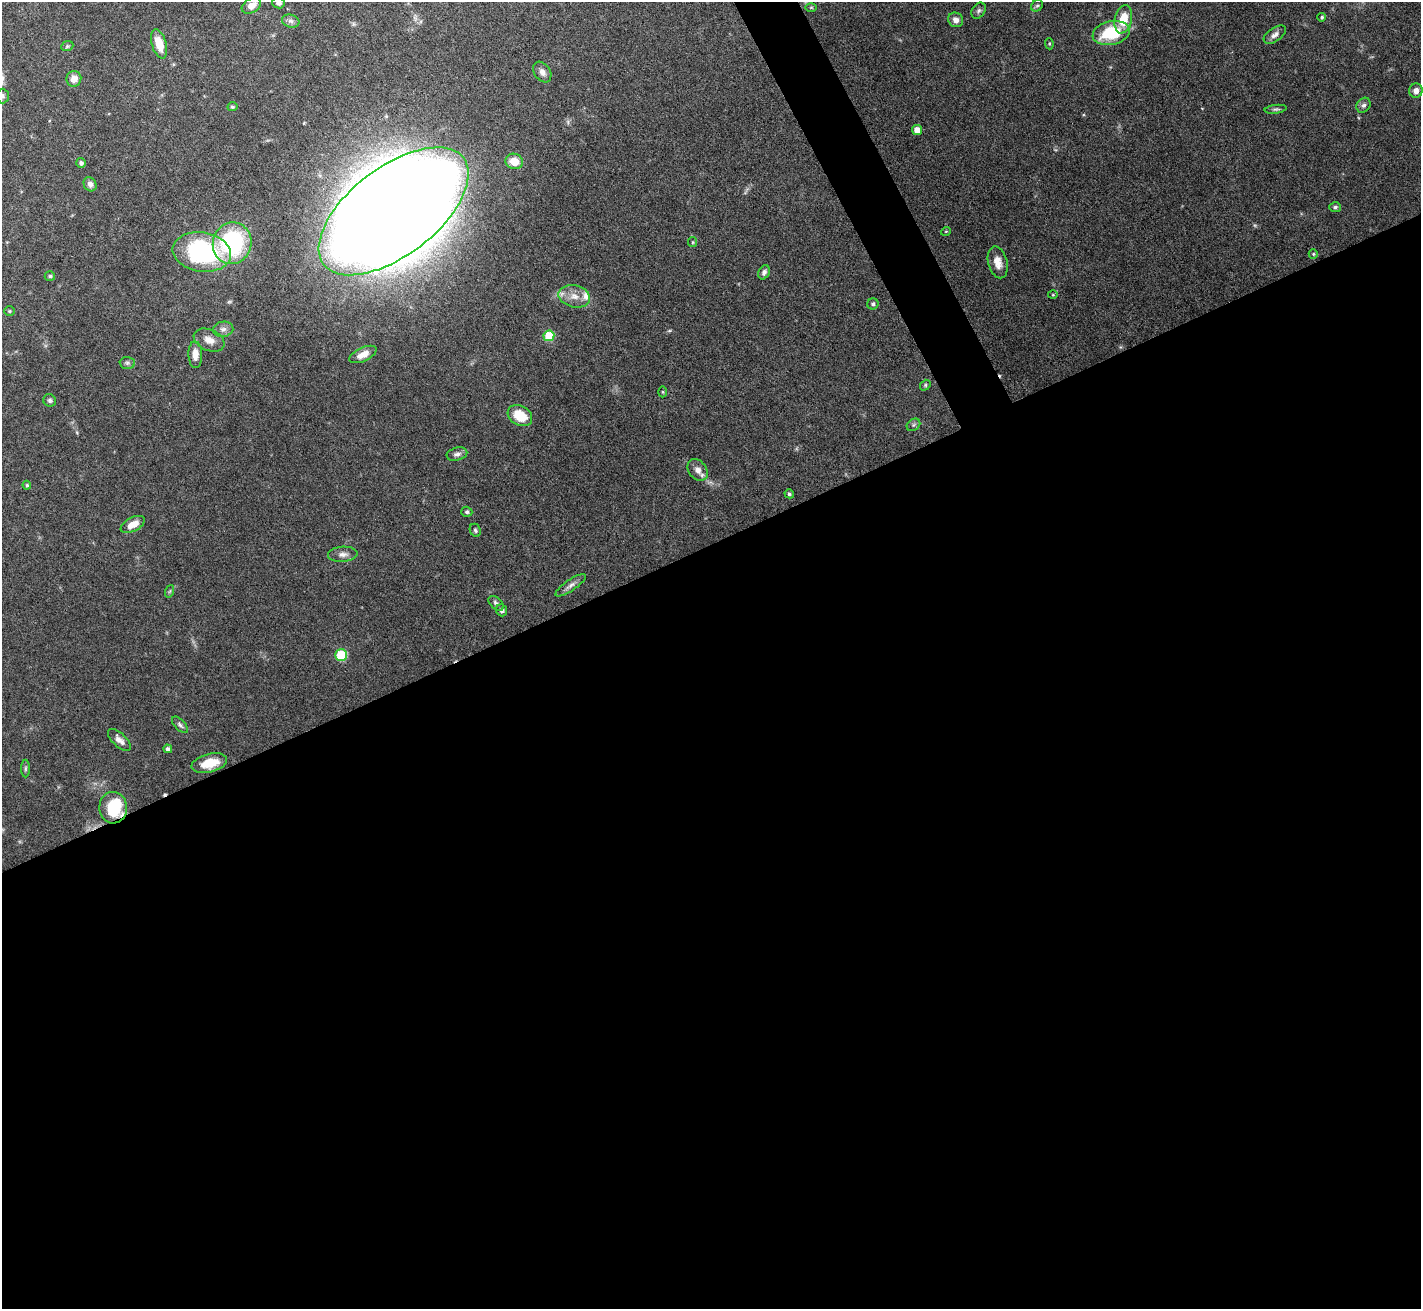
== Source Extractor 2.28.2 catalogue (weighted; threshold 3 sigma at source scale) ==
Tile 15 of 4 x 4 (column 3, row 4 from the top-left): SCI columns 2839-4257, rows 152-1458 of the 5676 x 5665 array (HDU 1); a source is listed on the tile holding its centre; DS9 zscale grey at full resolution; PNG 1423 x 1311 px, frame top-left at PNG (2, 2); each listed source drawn as its Kron ellipse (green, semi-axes under 4 px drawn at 4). Shown black and unused: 60% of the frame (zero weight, under 5 of 10 exposures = <1% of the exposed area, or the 3 px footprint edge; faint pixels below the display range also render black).
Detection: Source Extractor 2.28.2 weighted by HDU 2 'WHT'; one run over the whole footprint, this tile lists its part. Background 0.0674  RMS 0.0024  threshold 0.00968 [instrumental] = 3 sigma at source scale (4.09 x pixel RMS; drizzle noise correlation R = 1.36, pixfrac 0.8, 0.05/0.05 arcsec/px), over >= 5 px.
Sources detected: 73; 1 cosmic-ray / hot-pixel residue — neither listed nor drawn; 3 inside a brighter listed object's ellipse — not listed separately; the other 69 listed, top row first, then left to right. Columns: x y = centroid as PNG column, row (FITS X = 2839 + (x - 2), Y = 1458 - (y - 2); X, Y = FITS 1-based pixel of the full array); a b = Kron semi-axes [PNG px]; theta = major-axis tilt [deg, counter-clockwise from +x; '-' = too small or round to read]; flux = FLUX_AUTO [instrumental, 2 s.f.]
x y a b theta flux
278 3 6 5 - 0.75
251 6 10 7 32 2
1037 6 6 5 - 0.4
811 7 6 4 0 0.26
979 11 9 6 57 0.61
1322 17 4 4 - 0.4
1123 19 14 8 77 4.8
956 20 8 7 - 1.3
291 21 9 6 -16 0.79
1111 33 19 11 12 11
1275 35 13 6 35 1.1
159 44 15 7 -73 4.1
1049 44 5 4 - 0.26
67 46 6 4 22 0.31
542 72 11 8 -56 1.2
74 79 8 7 - 1.9
1416 91 7 6 - 1.3
3 96 7 6 - 0.51
1364 105 8 6 53 0.72
232 107 5 4 - 0.36
1276 109 11 4 8 0.48
917 130 5 5 - 2.5
514 161 9 7 -20 3.4
81 163 5 5 - 0.57
90 184 7 6 - 0.96
1335 207 6 5 - 0.47
394 211 88 44 37 1800
946 231 5 3 - 0.17
693 242 5 4 - 0.26
232 243 21 19 74 25
202 252 29 19 -9 31
1313 254 5 4 - 0.3
998 262 16 9 -76 2.3
764 272 7 5 65 0.68
50 276 5 4 - 0.4
1053 295 5 3 - 0.2
574 296 16 11 -13 2.6
873 304 5 5 - 0.54
10 311 5 4 - 0.27
223 329 10 7 8 0.97
549 336 5 5 - 9.4
209 340 16 10 -24 2.1
363 354 15 6 25 2.1
195 355 13 7 -88 2.1
127 363 7 6 - 0.54
925 385 5 4 - 0.33
662 392 5 3 - 0.22
50 400 6 6 - 0.52
520 416 13 9 -30 5.4
913 425 7 5 36 0.46
457 454 10 6 16 0.82
698 470 12 8 -52 1.6
27 485 4 4 - 0.35
789 494 5 4 - 0.38
467 512 5 5 - 0.41
133 524 13 7 27 2.4
475 530 7 5 -64 0.44
343 554 15 7 3 1.2
571 585 18 5 34 1.1
170 591 6 4 71 0.31
496 603 9 5 -45 0.66
502 610 6 5 - 0.62
341 655 6 6 - 13
180 725 10 5 -46 0.58
119 740 14 6 -43 1.3
168 749 4 4 - 0.69
209 763 18 9 14 4.9
25 768 9 4 89 0.42
113 808 16 14 -88 11
Overlapping masked pixels (flux is a lower limit): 1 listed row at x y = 113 808
Isophote crosses this tile's border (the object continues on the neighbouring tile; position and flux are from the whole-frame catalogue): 2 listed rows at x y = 278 3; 3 96